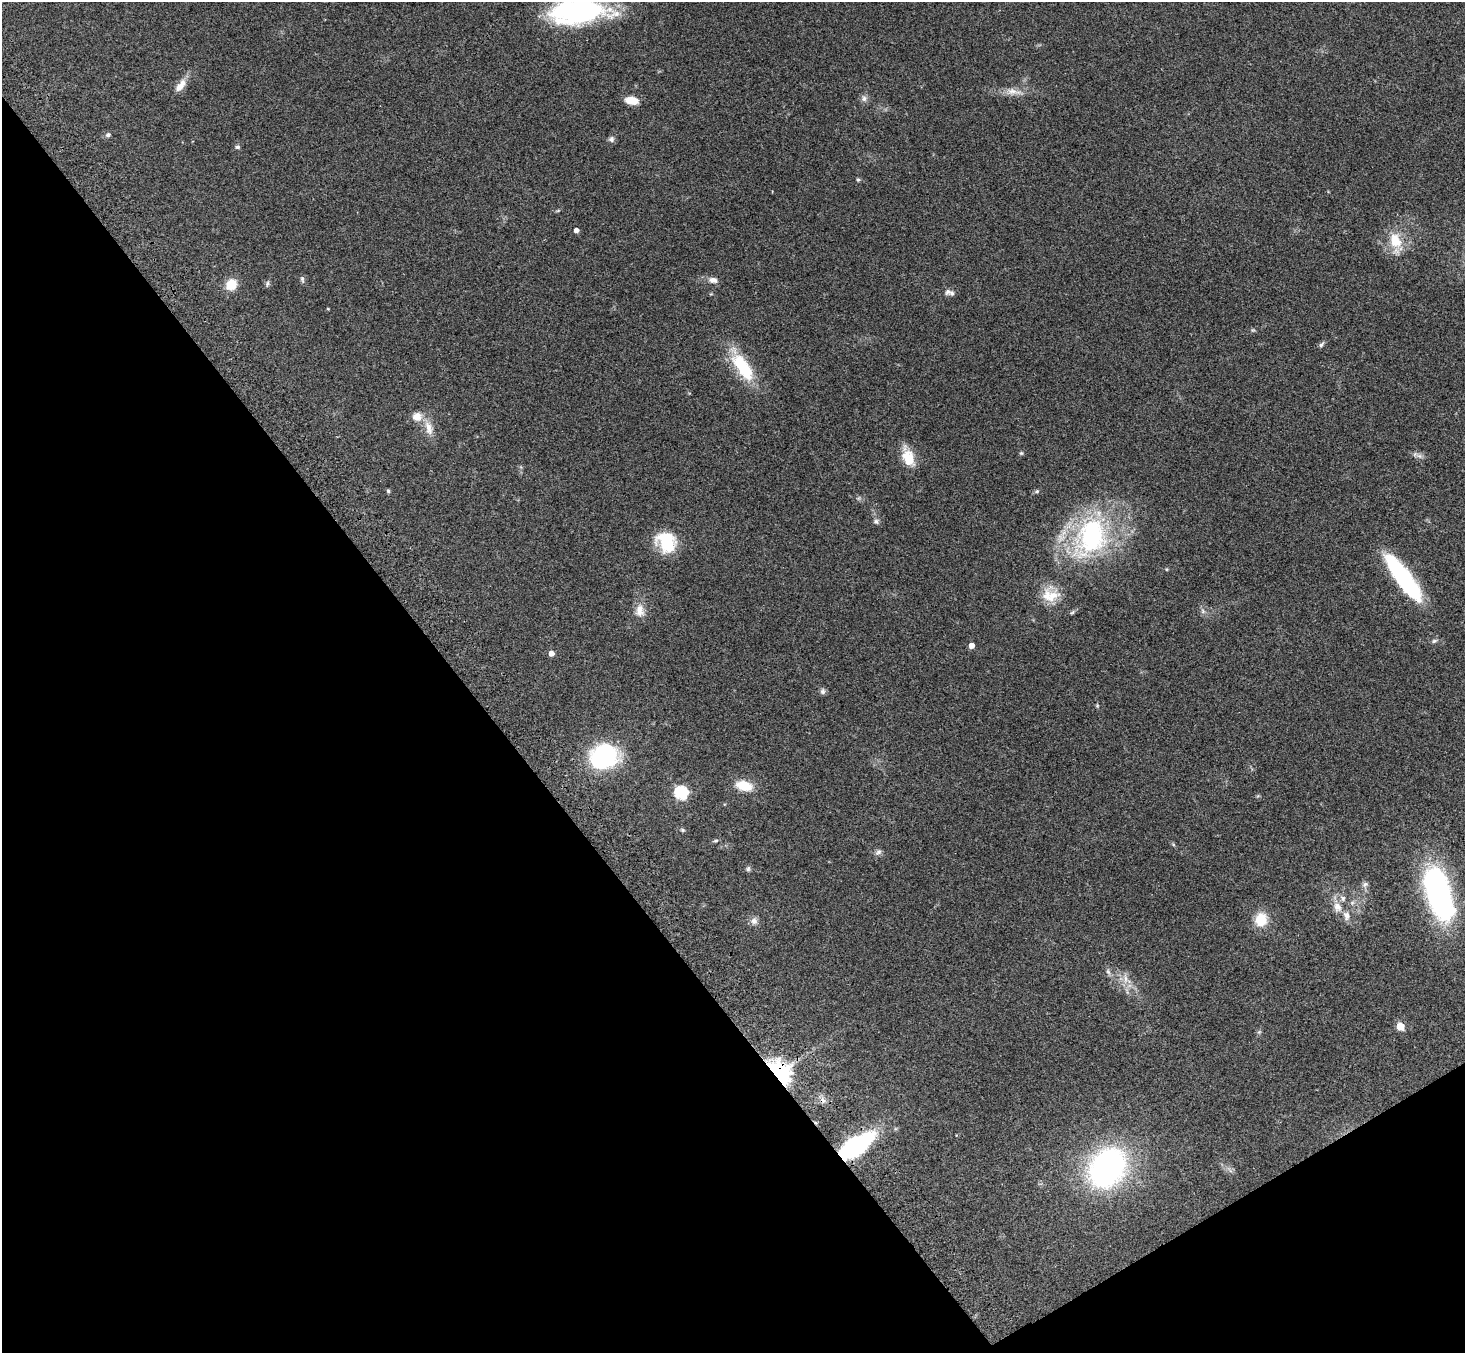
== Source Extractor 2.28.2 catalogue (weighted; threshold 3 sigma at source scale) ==
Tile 14 of 4 x 4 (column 2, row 4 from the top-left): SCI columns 1544-3006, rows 354-1704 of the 6009 x 5974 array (HDU 1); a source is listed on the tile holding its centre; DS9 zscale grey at full resolution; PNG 1467 x 1355 px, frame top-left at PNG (2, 2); no overlay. Shown black and unused: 35% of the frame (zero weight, under 3 of 4 exposures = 5% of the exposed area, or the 3 px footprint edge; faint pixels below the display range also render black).
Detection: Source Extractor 2.28.2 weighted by HDU 2 'WHT'; one run over the whole footprint, this tile lists its part. Background 0.214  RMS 0.0086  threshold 0.0387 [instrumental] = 3 sigma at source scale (4.5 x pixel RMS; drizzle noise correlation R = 1.50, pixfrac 1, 0.05/0.05 arcsec/px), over >= 5 px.
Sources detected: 67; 1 inside a brighter object's white glare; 1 cosmic-ray / hot-pixel residue — not listed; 4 inside a brighter listed object's ellipse — not listed separately; the other 61 listed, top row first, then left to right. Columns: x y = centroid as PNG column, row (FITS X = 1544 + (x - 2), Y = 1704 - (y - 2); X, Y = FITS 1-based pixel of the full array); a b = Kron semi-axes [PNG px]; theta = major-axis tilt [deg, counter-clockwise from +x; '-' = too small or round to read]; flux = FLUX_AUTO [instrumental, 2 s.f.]
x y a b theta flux
578 11 50 20 4 170
180 86 20 9 53 8.3
1013 92 26 8 -10 9.1
864 98 10 7 -83 3.2
632 100 14 8 -10 11
108 135 7 6 - 2.3
611 139 7 7 - 2.5
237 147 7 5 0 1.5
858 180 5 5 - 1.1
576 230 4 4 - 4.4
1395 241 21 14 -65 21
302 279 9 5 -80 1.8
713 280 12 7 -10 4.8
267 284 9 4 82 1.7
231 285 8 7 - 24
948 292 9 7 55 2.6
328 309 4 3 - 0.63
1253 330 6 4 41 1.1
1321 345 9 5 56 2
743 367 37 15 -56 45
417 416 12 11 - 9.3
429 428 22 10 -74 10
1021 453 5 5 - 1.1
1419 456 9 5 -20 3
908 457 23 12 -70 18
388 491 5 5 - 1.2
1037 491 7 6 - 1.6
876 521 8 6 -74 2.2
1091 536 51 34 65 150
666 542 24 19 -52 36
1167 569 5 3 - 0.78
1404 579 50 15 -54 93
1052 596 26 19 74 18
640 610 18 12 -90 9.1
1203 611 6 6 - 2.2
1072 612 6 4 32 1.3
1434 641 8 5 19 1.7
972 646 4 4 - 6.5
551 653 4 4 - 6.2
823 691 8 7 - 2.2
1097 706 5 4 - 0.95
604 756 22 19 12 120
744 786 19 11 -13 17
681 793 6 6 - 110
682 830 6 5 - 1.3
716 841 7 5 3 1.4
1173 844 6 4 -46 1.1
878 852 9 7 39 2.7
748 869 8 6 74 1.7
1365 884 9 6 29 2.7
1438 893 47 19 -74 260
1337 907 14 11 -69 8.3
1261 919 17 14 81 18
754 921 10 9 - 4.1
1108 972 10 5 -65 2.5
1125 979 14 7 -85 6.7
1400 1026 5 5 - 24
1259 1032 6 4 43 1.3
779 1073 17 12 -48 200
855 1146 25 12 34 150
1107 1168 29 22 57 290
Overlapping masked pixels (flux is a lower limit): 2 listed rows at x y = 779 1073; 855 1146
Isophote crosses this tile's border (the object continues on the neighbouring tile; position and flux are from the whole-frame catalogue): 1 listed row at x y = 578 11